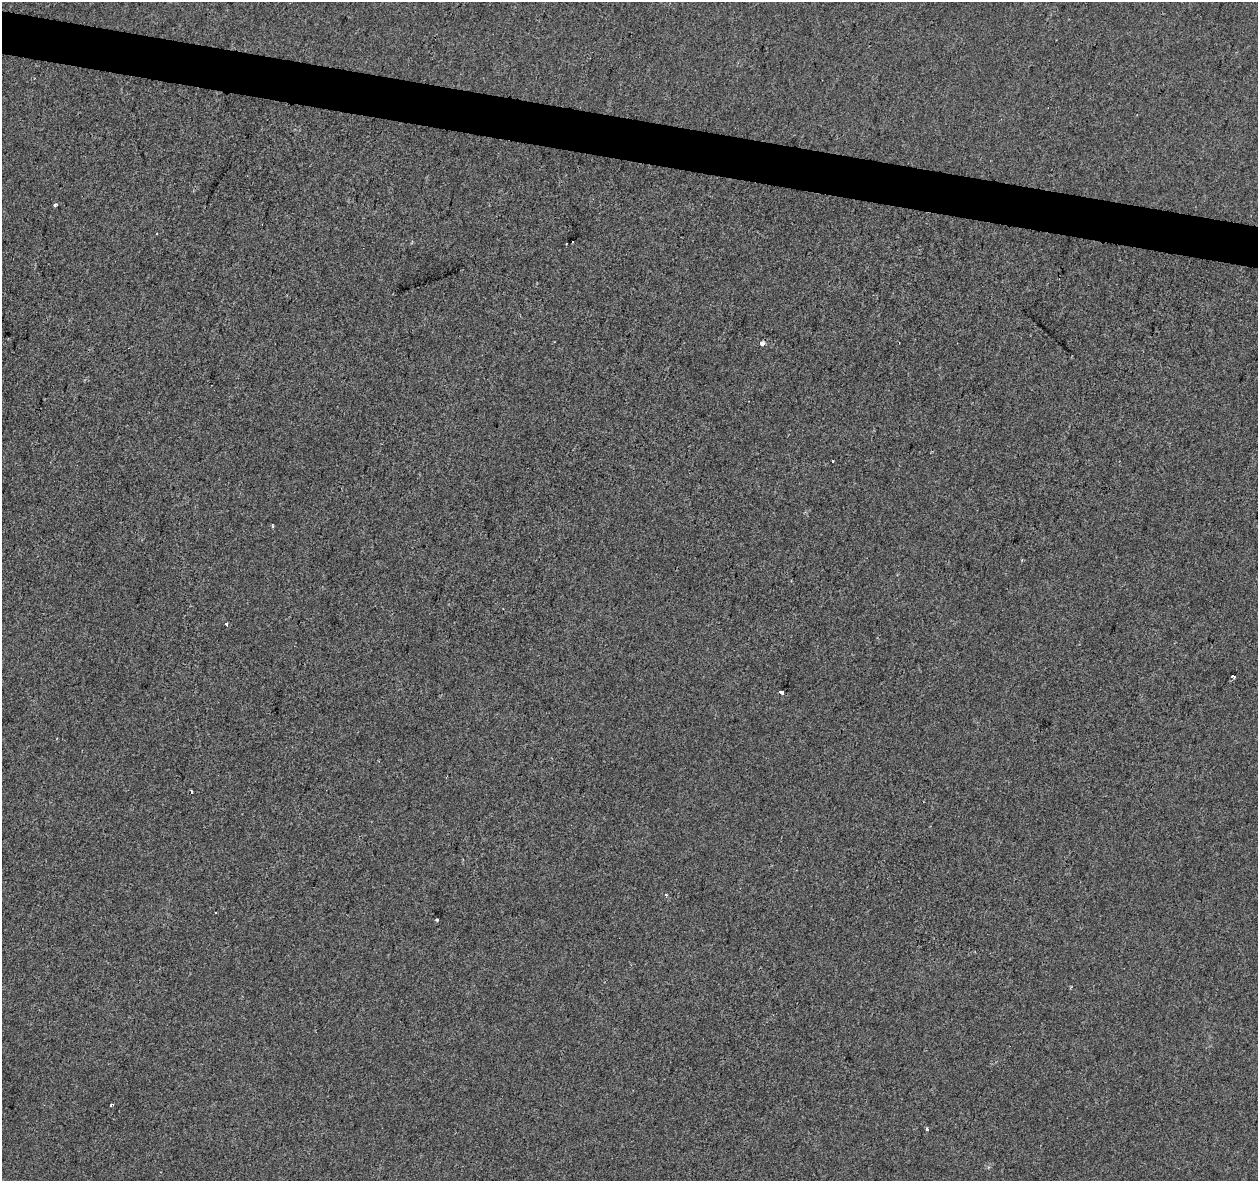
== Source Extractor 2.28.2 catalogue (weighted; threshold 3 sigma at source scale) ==
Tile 11 of 4 x 4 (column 3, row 3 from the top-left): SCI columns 2518-3773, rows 1462-2640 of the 5028 x 5221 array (HDU 1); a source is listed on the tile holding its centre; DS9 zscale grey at full resolution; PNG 1260 x 1183 px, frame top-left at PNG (2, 2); no overlay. Shown black and unused: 4% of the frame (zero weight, under 2 of 3 exposures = <1% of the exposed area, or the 3 px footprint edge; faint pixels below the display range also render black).
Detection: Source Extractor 2.28.2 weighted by HDU 2 'WHT'; one run over the whole footprint, this tile lists its part. Background -0.00104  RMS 0.0042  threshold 0.0188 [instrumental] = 3 sigma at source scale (4.5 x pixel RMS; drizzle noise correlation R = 1.50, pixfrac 1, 0.0396/0.0396 arcsec/px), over >= 5 px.
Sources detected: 14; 1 cosmic-ray / hot-pixel residue — not listed; the other 13 listed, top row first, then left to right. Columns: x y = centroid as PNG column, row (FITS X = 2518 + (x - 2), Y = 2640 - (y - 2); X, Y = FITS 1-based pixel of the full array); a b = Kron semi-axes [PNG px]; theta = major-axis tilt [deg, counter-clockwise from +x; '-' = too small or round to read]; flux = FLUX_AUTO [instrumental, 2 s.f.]
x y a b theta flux
55 205 4 3 - 0.77
573 242 3 2 - 0.62
762 343 4 4 - 3
833 461 3 3 - 0.79
272 526 3 3 - 0.52
227 624 3 3 - 2.2
1233 676 4 3 - 1.7
781 692 4 3 - 46
192 792 4 2 - 0.55
666 895 4 3 - 0.4
437 920 3 3 - 0.81
111 1105 4 3 - 0.77
927 1129 4 4 - 0.53